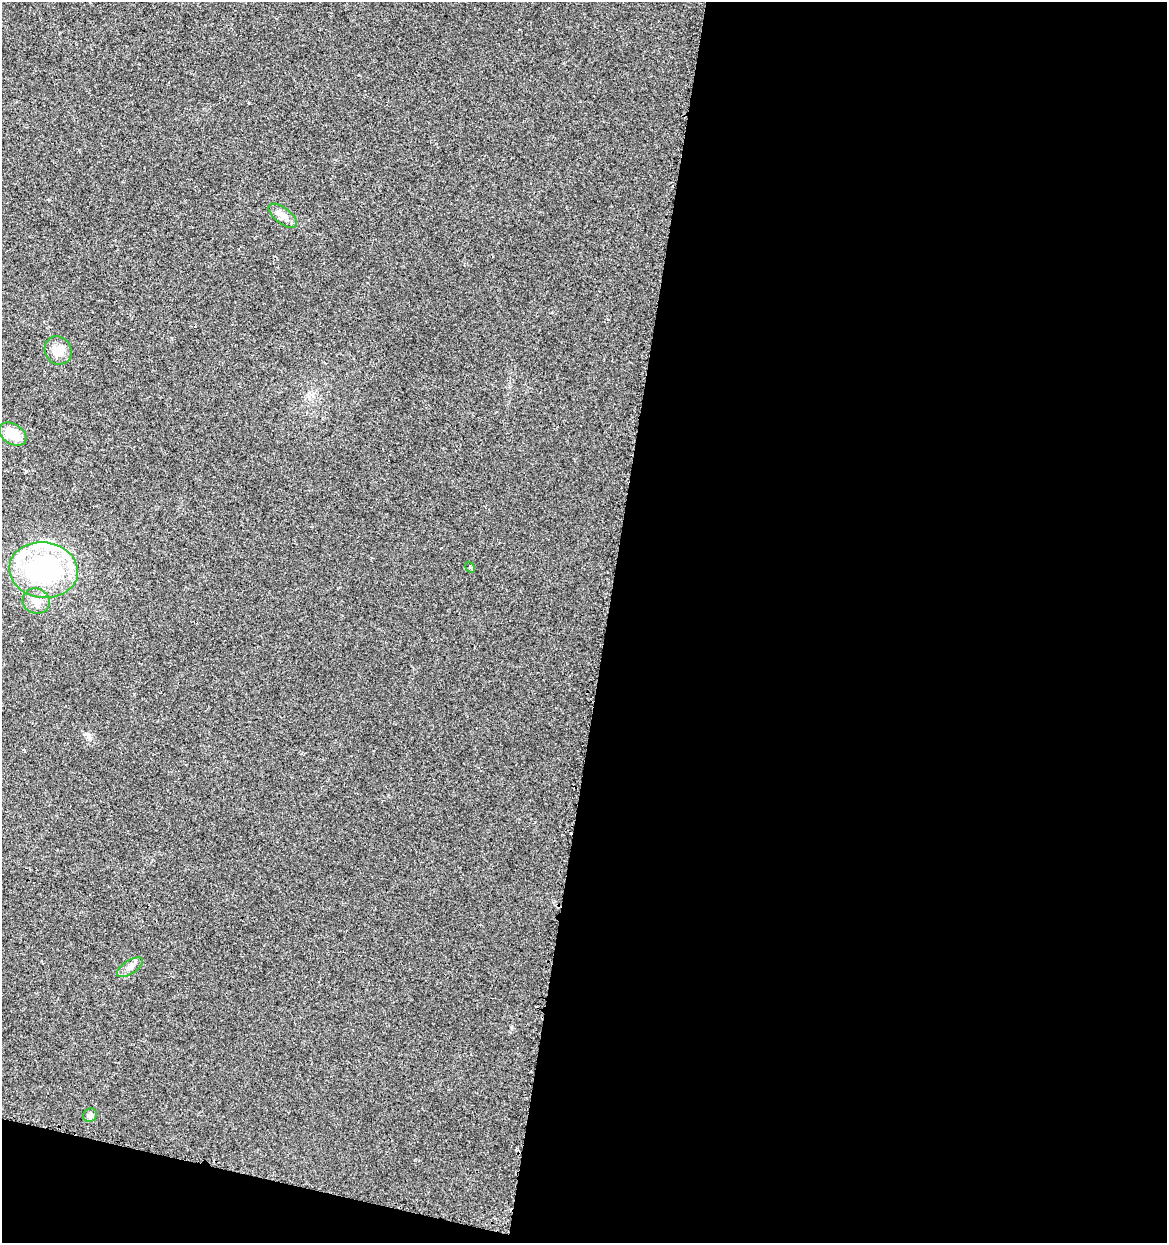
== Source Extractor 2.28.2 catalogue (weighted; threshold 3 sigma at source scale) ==
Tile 16 of 4 x 4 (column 4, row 4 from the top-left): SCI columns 3792-4956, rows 10-1250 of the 5195 x 5001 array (HDU 1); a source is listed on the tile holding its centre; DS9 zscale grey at full resolution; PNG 1169 x 1245 px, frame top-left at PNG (2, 2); each listed source drawn as its Kron ellipse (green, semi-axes under 4 px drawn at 4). Shown black and unused: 50% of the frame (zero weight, under 2 of 3 exposures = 2% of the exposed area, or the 3 px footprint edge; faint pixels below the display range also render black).
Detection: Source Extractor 2.28.2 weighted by HDU 2 'WHT'; one run over the whole footprint, this tile lists its part. Background 0.0194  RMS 0.0063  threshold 0.0285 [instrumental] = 3 sigma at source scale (4.5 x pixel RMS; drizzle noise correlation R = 1.50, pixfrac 1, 0.0396/0.0396 arcsec/px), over >= 5 px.
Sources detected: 12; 1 cosmic-ray / hot-pixel residue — neither listed nor drawn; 3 inside a brighter listed object's ellipse — not listed separately; the other 8 listed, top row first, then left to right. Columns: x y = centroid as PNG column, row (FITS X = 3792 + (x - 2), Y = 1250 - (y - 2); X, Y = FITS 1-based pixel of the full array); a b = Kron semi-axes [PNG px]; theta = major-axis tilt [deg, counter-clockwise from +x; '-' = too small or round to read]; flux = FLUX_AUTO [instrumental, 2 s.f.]
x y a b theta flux
283 216 17 8 -38 4.7
58 350 14 13 - 7.6
13 434 15 10 -32 13
470 567 6 3 -57 0.8
44 570 34 28 -7 92
36 601 14 12 -25 6
130 967 15 6 33 3.6
90 1115 7 6 - 1.9